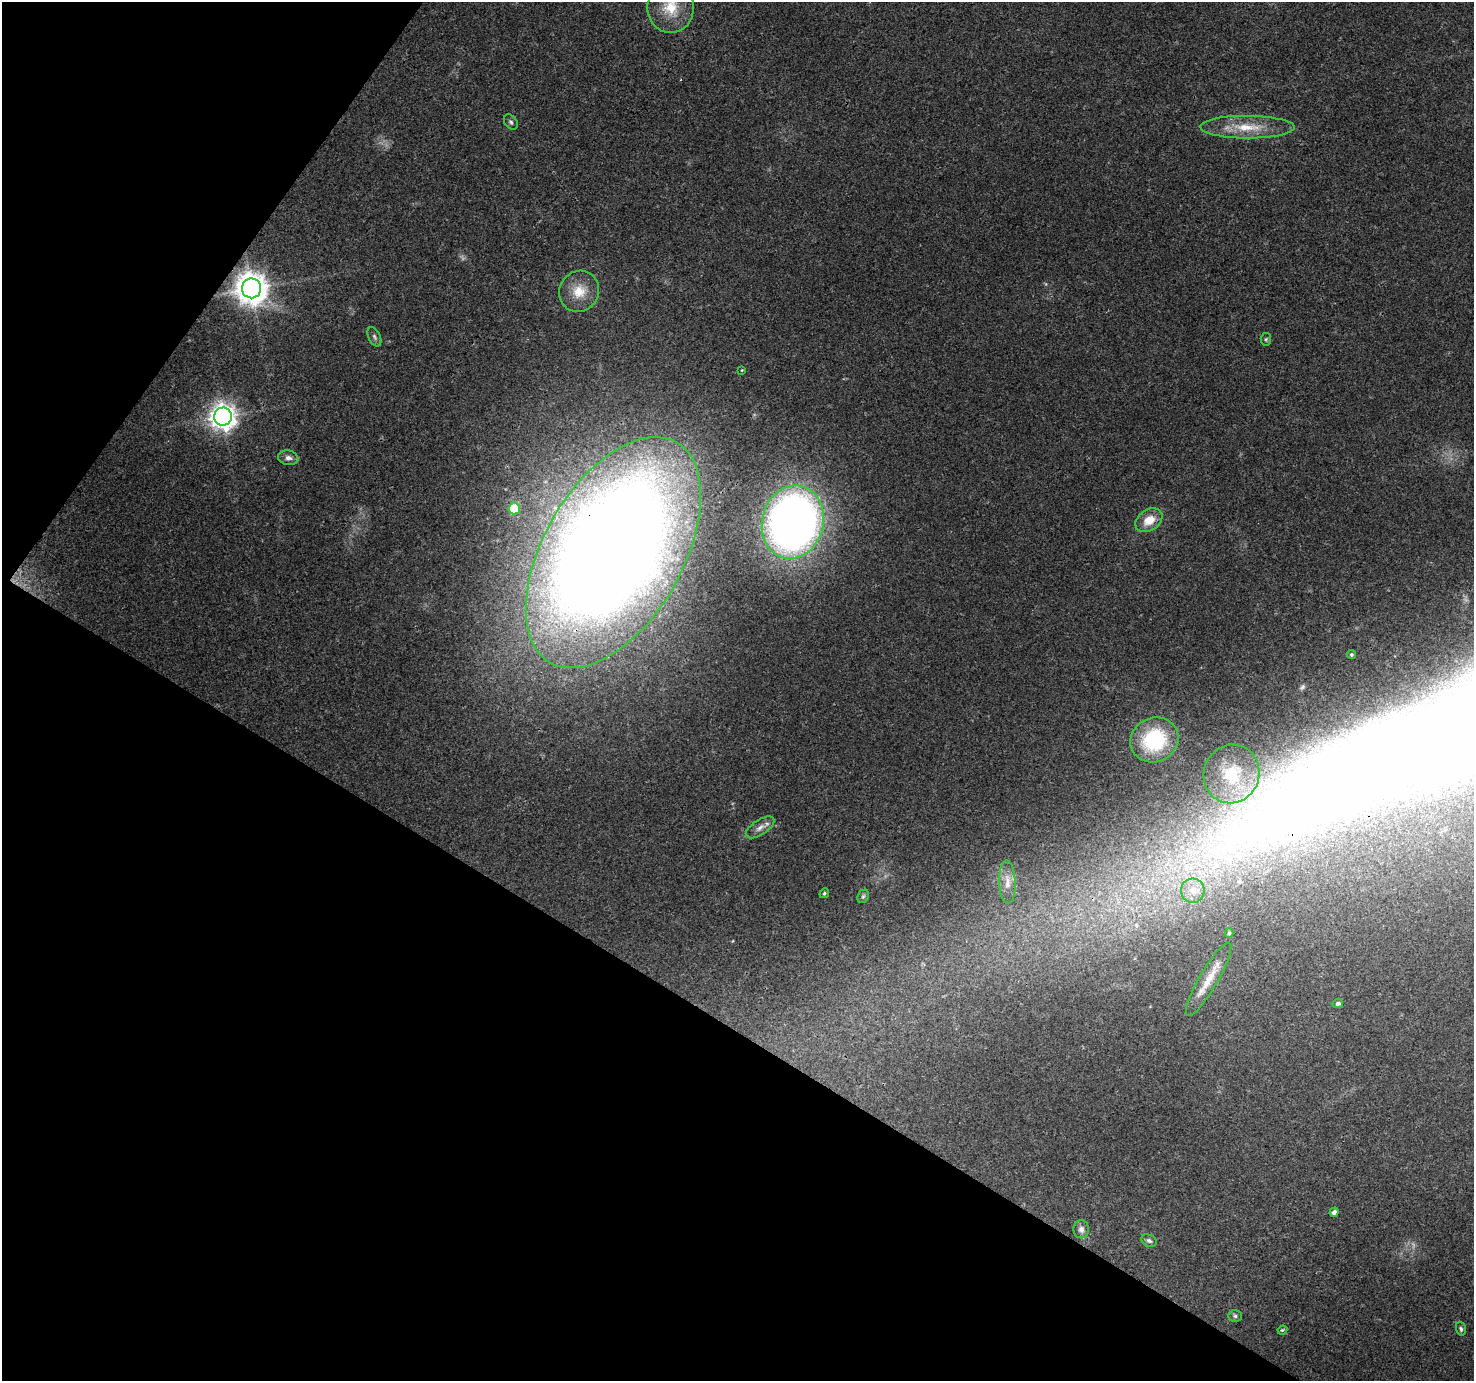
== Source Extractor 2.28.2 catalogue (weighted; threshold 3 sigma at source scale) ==
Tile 9 of 4 x 4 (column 1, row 3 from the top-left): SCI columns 2-1473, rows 1570-2948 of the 5899 x 5963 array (HDU 1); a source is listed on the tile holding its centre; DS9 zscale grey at full resolution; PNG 1476 x 1383 px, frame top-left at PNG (2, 2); each listed source drawn as its Kron ellipse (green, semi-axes under 4 px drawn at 4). Shown black and unused: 32% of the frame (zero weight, under 3 of 4 exposures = <1% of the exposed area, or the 3 px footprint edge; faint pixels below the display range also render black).
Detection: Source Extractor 2.28.2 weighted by HDU 2 'WHT'; one run over the whole footprint, this tile lists its part. Background 0.0419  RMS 0.0039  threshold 0.0177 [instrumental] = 3 sigma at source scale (4.5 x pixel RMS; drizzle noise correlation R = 1.50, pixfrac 1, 0.0396/0.0396 arcsec/px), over >= 5 px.
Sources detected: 32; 1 too faint to see at this stretch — neither listed nor drawn; the other 31 listed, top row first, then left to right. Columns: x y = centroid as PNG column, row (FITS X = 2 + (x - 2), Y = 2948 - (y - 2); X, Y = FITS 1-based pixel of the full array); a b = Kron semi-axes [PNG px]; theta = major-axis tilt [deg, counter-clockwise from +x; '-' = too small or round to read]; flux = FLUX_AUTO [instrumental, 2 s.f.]
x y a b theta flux
671 7 25 23 88 13
511 122 8 6 -53 1
1247 127 47 11 0 12
252 288 10 9 - 670
579 291 21 19 59 8.9
374 337 10 6 -64 1.2
1266 339 6 5 - 0.65
742 370 3 3 - 0.31
223 417 9 9 - 400
288 458 10 7 -10 1.7
514 508 6 6 - 17
1149 520 15 10 34 6.8
793 522 37 30 76 340
613 552 127 69 60 1100
1351 655 4 4 - 0.71
1154 740 24 22 25 28
1232 774 29 28 - 18
760 827 16 7 33 2.6
1007 882 21 8 -88 3.9
1193 891 12 12 - 4.8
824 893 5 4 - 0.6
863 896 7 5 67 0.73
1229 933 5 4 - 0.67
1209 979 42 9 60 7.5
1338 1003 5 4 - 1
1334 1212 5 4 - 1.5
1081 1229 9 7 -90 1.9
1149 1241 8 6 -25 1.1
1235 1316 7 5 0 0.94
1461 1329 7 5 -71 0.79
1282 1330 5 3 - 0.54
Overlapping masked pixels (flux is a lower limit): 2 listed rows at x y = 252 288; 613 552
Isophote crosses this tile's border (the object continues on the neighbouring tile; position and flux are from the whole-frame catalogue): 1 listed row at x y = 671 7